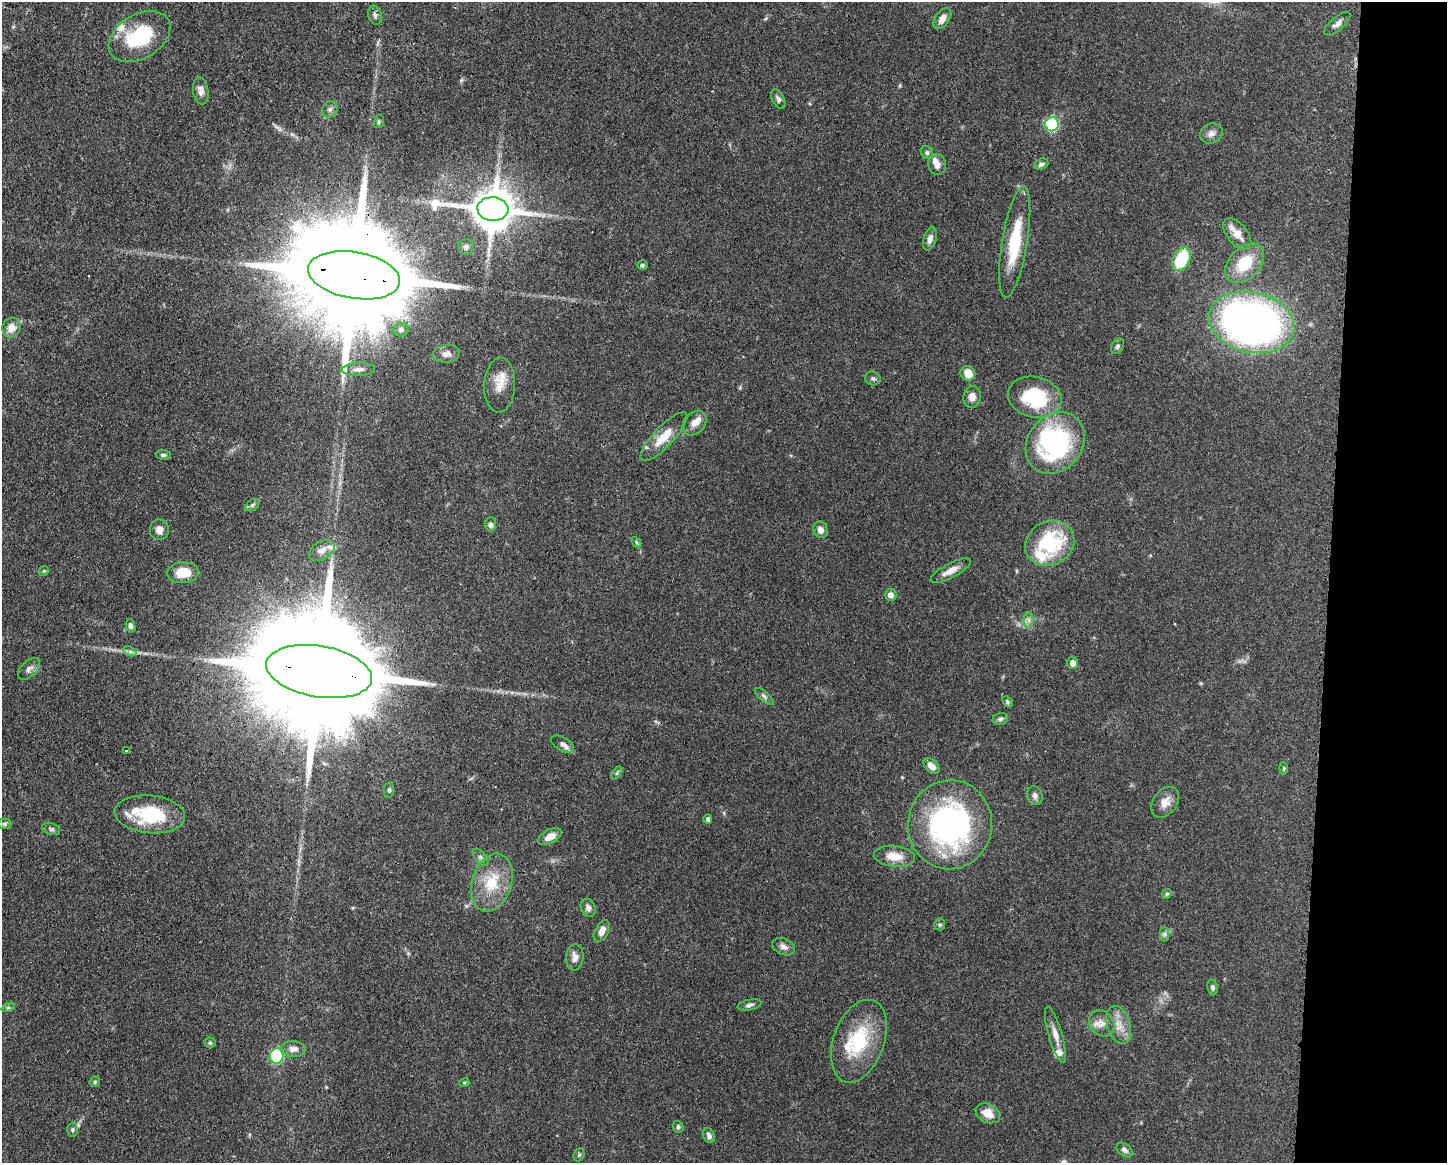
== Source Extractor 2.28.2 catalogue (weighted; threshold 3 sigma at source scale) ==
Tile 9 of 3 x 4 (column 3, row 3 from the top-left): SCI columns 3006-4450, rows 1163-2323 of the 4680 x 4647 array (HDU 1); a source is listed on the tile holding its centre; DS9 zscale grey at full resolution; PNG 1449 x 1165 px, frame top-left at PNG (2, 2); each listed source drawn as its Kron ellipse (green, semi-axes under 4 px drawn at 4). Shown black and unused: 8% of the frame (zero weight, under 3 of 4 exposures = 1% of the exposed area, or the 3 px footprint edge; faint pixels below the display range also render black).
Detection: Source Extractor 2.28.2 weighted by HDU 2 'WHT'; one run over the whole footprint, this tile lists its part. Background 0.0545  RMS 0.0032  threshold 0.0145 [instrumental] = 3 sigma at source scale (4.5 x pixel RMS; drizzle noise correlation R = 1.50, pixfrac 1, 0.05/0.05 arcsec/px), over >= 5 px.
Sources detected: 107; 8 inside a brighter listed object's ellipse — not listed separately; the other 99 listed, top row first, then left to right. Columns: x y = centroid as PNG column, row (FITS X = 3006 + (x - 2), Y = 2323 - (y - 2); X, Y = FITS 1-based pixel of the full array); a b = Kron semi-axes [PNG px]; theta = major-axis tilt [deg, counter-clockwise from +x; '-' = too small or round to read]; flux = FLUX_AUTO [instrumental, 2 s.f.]
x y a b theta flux
375 15 10 6 -76 1.1
942 19 12 7 57 2.8
1337 24 16 6 41 1.5
140 36 33 22 31 20
201 91 14 7 -81 1.8
778 99 11 6 -62 0.98
330 109 8 7 - 1.1
379 122 6 5 - 0.54
1052 124 7 6 - 32
1211 133 11 9 26 1.7
927 152 6 6 - 0.76
937 164 10 8 -76 2
1041 164 7 5 20 1
493 209 15 12 -5 1100
1237 234 18 10 -51 4.3
930 239 12 6 73 1.7
1015 242 56 12 81 17
466 247 8 8 - 1.2
1181 259 12 8 62 17
1245 263 23 15 46 11
642 265 5 5 - 0.59
354 275 46 23 -10 14000
1251 322 43 30 -13 180
11 328 10 9 - 3.5
401 330 8 6 13 1.1
1118 346 8 6 58 0.78
446 354 14 8 7 2.1
358 369 17 6 2 1.8
968 373 7 7 - 4
873 379 8 7 - 0.82
500 385 27 15 87 5.8
972 397 11 9 80 2
1035 397 27 20 -13 22
695 423 14 10 47 2.4
664 437 32 10 46 7
1055 443 33 27 51 51
163 455 7 4 -5 0.65
252 505 8 5 36 0.68
491 524 7 5 89 0.92
159 530 10 9 - 2.2
820 530 8 7 - 1.9
636 542 6 4 -49 0.45
1050 543 25 21 29 24
322 550 14 8 30 2.4
44 571 5 4 - 0.41
951 571 22 7 28 3.2
183 573 15 10 4 6.9
891 595 6 6 - 2
1029 620 7 5 -89 0.98
131 626 7 4 -75 0.96
130 651 7 4 -20 0.73
1073 663 6 5 - 2.1
29 669 13 7 45 1.5
319 671 53 25 -9 17000
764 696 12 4 -41 0.89
1007 702 6 4 -44 0.54
1000 719 8 6 16 0.76
563 744 12 6 -29 1.5
127 751 3 2 - 0.39
931 766 9 6 -46 2.5
1284 768 6 4 -84 0.44
617 773 7 4 54 0.57
389 790 7 5 81 0.65
1035 796 9 7 -71 1.3
1165 802 17 11 53 3.3
150 814 35 19 -5 20
708 819 4 4 - 0.86
5 824 7 5 0 0.59
950 825 44 42 82 76
51 829 9 5 -20 0.85
550 837 13 7 28 3.1
895 856 20 10 -6 5.3
481 857 10 5 -50 0.99
492 882 30 19 72 11
1167 894 5 4 - 0.43
588 908 9 7 -67 1.5
940 924 6 5 - 0.52
602 931 11 6 62 2.4
1165 934 7 4 90 0.77
784 947 12 8 -23 1.6
575 957 13 9 85 2.2
1212 987 8 5 -79 0.73
749 1005 12 5 11 0.99
8 1008 7 4 19 0.55
1102 1023 14 11 -50 2.8
1119 1025 20 11 -73 4.3
1055 1035 29 7 -74 3.3
859 1041 43 25 70 19
210 1043 6 5 - 0.5
293 1049 12 8 -7 2.2
277 1056 7 7 - 27
95 1082 6 5 - 0.54
464 1083 5 3 - 0.34
988 1113 13 9 -27 4.2
678 1127 6 5 - 0.81
72 1130 7 5 -89 0.59
709 1136 7 5 -65 1.2
1125 1150 9 6 -37 1.1
579 1155 7 5 69 0.53
Overlapping masked pixels (flux is a lower limit): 3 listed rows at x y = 493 209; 354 275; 319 671